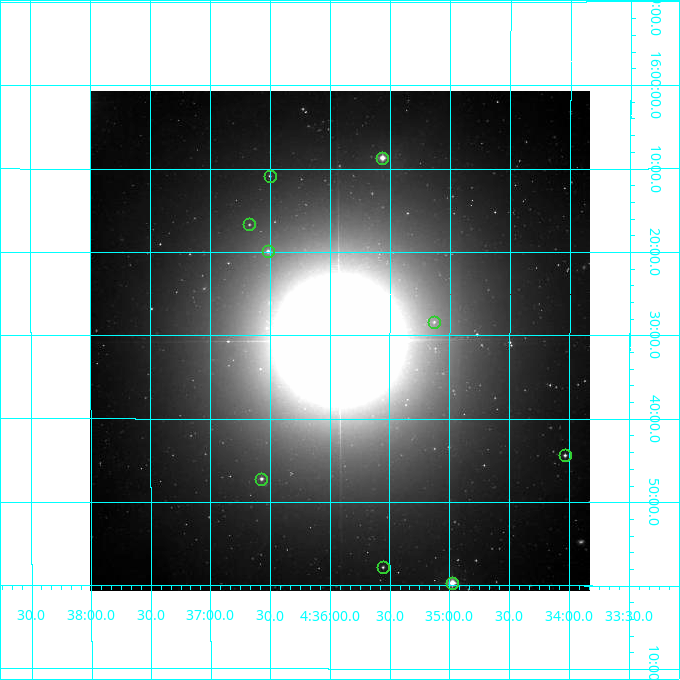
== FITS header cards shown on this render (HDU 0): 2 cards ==
NAXIS1  =                  500
NAXIS2  =                  500

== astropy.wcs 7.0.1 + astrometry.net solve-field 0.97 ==
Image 500 x 500 px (HDU 0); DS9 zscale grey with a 90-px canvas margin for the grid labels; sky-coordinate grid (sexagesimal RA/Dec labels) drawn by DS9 from the SOLVED WCS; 9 Tycho-2 reference stars matched to detected sources circled (green)
Header WCS: none
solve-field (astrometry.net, Tycho-2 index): SOLVED blind (the file carries no WCS)
Solved WCS: RA---TAN-SIP/DEC--TAN-SIP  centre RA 04:35:55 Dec +16:31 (68.98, +16.51 deg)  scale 7.2 arcsec/px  FOV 60.0' x 60.0'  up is +180 deg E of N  parity flipped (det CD > 0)
(file carries no celestial WCS; the grid is the blind solution)
Tycho-2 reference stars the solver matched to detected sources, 9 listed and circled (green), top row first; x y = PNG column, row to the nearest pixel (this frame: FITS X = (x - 91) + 1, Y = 500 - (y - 91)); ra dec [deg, ICRS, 3 dp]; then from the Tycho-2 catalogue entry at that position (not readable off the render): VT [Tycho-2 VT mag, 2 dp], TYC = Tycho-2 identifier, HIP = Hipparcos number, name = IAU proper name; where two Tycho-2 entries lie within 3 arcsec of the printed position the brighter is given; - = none
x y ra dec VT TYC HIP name
383 158 68.891 +16.145 7.82 1266-987-1 - -
271 176 69.125 +16.181 10.46 1266-227-1 - -
250 224 69.168 +16.278 11.10 1266-1080-1 - -
269 251 69.129 +16.332 9.56 1266-455-1 - -
435 322 68.783 +16.473 10.88 1266-11-1 - -
566 455 68.509 +16.739 9.58 1266-972-1 - -
262 479 69.143 +16.787 9.28 1266-23-1 - -
384 567 68.889 +16.963 10.34 1270-17-1 - -
453 583 68.744 +16.995 7.32 1270-189-1 21359 -